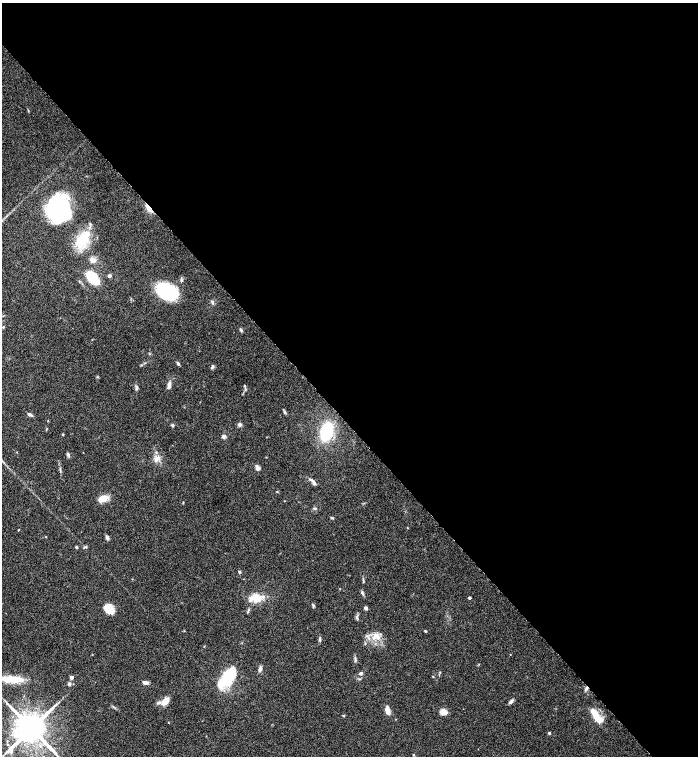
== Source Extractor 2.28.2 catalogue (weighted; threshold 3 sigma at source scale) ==
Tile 8 of 4 x 4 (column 4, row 2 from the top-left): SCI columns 4475-5865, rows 3013-4519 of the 6026 x 6028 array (HDU 1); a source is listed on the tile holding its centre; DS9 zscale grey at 2 x 2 block average (1 PNG px = mean of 2 x 2 image px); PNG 700 x 758 px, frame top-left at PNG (2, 3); no overlay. Shown black and unused: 56% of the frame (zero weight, under 4 of 8 exposures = <1% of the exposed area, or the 3 px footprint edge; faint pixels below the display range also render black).
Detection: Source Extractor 2.28.2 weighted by HDU 2 'WHT'; one run over the whole footprint, this tile lists its part. Background 0.0687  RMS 0.0044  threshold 0.0178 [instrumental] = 3 sigma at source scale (4.09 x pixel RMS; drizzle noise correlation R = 1.36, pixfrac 0.8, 0.05/0.05 arcsec/px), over >= 5 px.
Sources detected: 79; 2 long thin detections or spike segments (spike, bleed or trail) — not listed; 8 inside a brighter listed object's ellipse — not listed separately; the other 69 listed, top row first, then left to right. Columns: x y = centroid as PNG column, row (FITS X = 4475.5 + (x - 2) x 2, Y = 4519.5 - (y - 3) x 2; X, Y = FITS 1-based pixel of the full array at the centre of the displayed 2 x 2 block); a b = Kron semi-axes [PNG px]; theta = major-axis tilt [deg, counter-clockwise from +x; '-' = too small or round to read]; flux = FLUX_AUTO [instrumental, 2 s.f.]
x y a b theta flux
58 209 25 24 - 98
150 209 8 5 -68 4.7
82 240 22 13 50 26
92 260 7 6 - 4.5
109 276 2 2 - 3.8
92 278 10 6 -50 46
181 280 5 3 - 1.5
79 281 3 2 - 0.53
166 291 15 11 -22 75
212 302 5 3 - 1.5
241 330 4 3 - 1.4
178 363 6 3 -59 1.5
141 365 3 2 - 0.69
212 367 6 3 65 1.6
169 385 9 4 80 4.1
244 386 4 2 - 0.8
136 387 6 4 -83 1.7
284 412 5 2 - 1.1
30 414 7 3 -24 2.2
173 425 4 3 - 1.1
239 425 4 4 - 2.7
327 431 13 8 70 56
63 434 3 2 - 0.71
223 436 5 4 - 2.1
68 455 6 3 -71 1.6
156 459 10 5 86 4.8
257 468 6 4 -54 3.8
314 483 9 3 -56 3.1
277 492 3 2 - 0.51
103 499 13 7 9 8.4
315 508 4 2 - 0.8
332 518 4 3 - 0.98
407 528 2 2 - 0.43
18 530 2 2 - 0.55
107 537 5 3 - 3.1
76 547 3 3 - 0.89
85 547 7 2 26 0.95
239 572 4 3 - 1.2
363 580 8 2 -79 1
362 593 8 3 -71 1.5
256 598 10 7 7 14
469 598 2 2 - 2.2
313 605 4 3 - 1.1
366 608 4 3 - 2.1
109 609 12 8 -38 12
248 611 7 2 68 1
425 631 3 3 - 0.77
377 635 10 7 -37 6.9
320 639 5 3 - 1.3
365 644 4 3 - 0.87
355 659 8 2 -88 1.5
259 670 6 4 68 2.2
361 673 5 4 - 1.7
433 676 3 2 - 0.47
71 677 2 2 - 6.1
13 679 22 6 -4 22
226 680 22 9 51 44
145 683 7 4 -13 3
69 684 4 4 - 2.2
586 689 5 4 - 1.8
165 701 11 6 48 8.1
511 701 6 3 49 2.8
387 710 10 5 -77 5.3
443 712 5 4 - 12
343 716 3 3 - 0.89
597 718 12 8 -46 13
31 728 9 9 - 2100
549 733 2 2 - 1.8
413 755 3 2 - 0.65
Overlapping masked pixels (flux is a lower limit): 1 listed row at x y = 150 209
Diffuse or blended objects may show on this block-average render without a row.